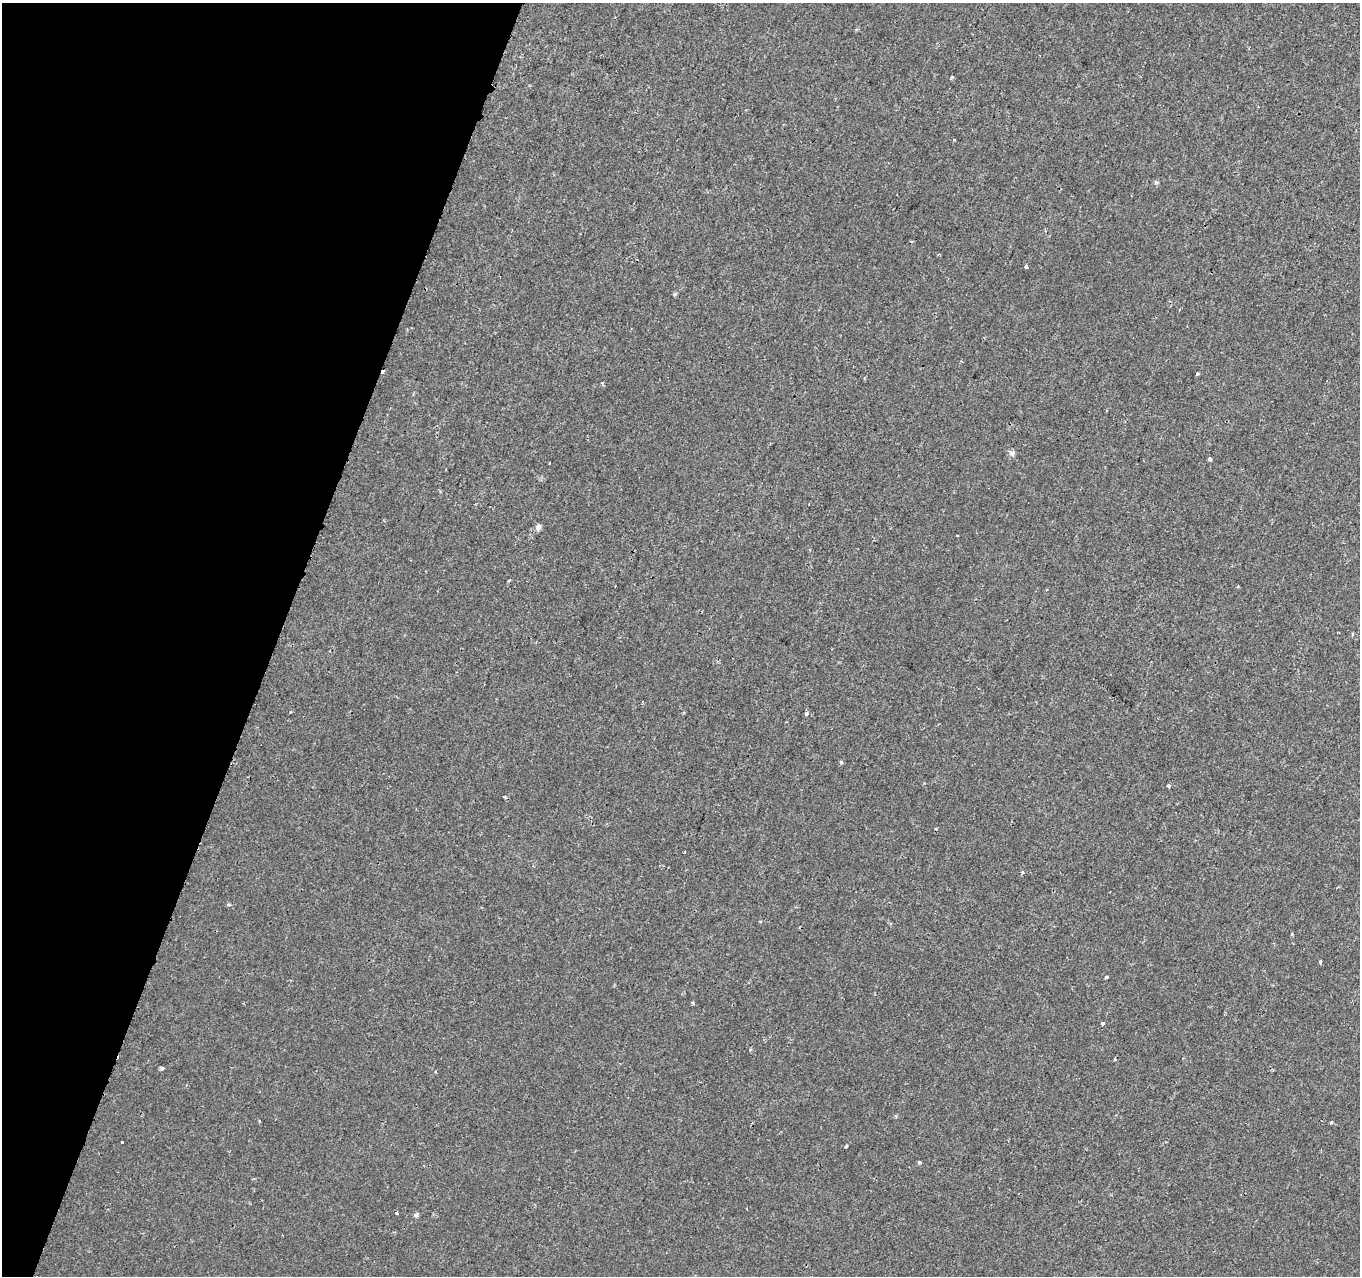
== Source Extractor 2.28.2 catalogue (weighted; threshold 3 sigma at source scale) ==
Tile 9 of 4 x 4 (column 1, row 3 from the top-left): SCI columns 32-1389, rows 1607-2880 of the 5486 x 5698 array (HDU 1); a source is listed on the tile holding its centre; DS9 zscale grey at full resolution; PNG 1362 x 1278 px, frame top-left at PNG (2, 3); no overlay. Shown black and unused: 20% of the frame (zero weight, under 2 of 3 exposures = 3% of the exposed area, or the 3 px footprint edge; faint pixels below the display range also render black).
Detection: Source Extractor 2.28.2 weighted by HDU 2 'WHT'; one run over the whole footprint, this tile lists its part. Background 7.26e-04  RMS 0.0038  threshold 0.0171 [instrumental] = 3 sigma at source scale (4.5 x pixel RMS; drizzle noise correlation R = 1.50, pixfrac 1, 0.0396/0.0396 arcsec/px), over >= 5 px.
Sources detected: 37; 6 cosmic-ray / hot-pixel residue — not listed; the other 31 listed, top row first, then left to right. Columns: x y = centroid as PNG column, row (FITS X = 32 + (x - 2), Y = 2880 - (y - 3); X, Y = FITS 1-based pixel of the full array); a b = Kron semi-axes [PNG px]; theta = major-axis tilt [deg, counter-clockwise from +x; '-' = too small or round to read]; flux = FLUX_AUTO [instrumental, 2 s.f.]
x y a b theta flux
952 77 3 3 - 1.5
1156 183 6 4 0 0.54
1026 267 4 3 - 4.6
675 294 6 4 71 0.45
1179 310 3 2 - 0.58
1197 374 4 3 - 0.87
413 394 3 3 - 0.37
1012 453 9 7 -35 1.2
1210 459 4 3 - 1.9
538 527 7 5 71 1.5
509 580 5 3 - 0.37
806 714 4 4 - 1.3
841 762 5 5 - 0.5
1168 786 3 3 - 1.7
505 797 4 3 - 0.75
684 852 4 2 - 0.46
1022 872 5 4 - 0.49
228 904 4 3 - 0.97
1292 934 5 3 - 0.35
1320 962 4 4 - 0.47
1106 977 3 3 - 2.6
693 1003 4 3 - 0.53
1103 1024 4 3 - 1.5
750 1050 3 3 - 0.56
162 1068 5 4 - 0.67
1331 1123 4 3 - 0.46
122 1142 3 3 - 1.7
846 1147 3 3 - 8.9
919 1162 4 3 - 0.76
397 1213 3 3 - 1.8
416 1215 7 5 28 0.79